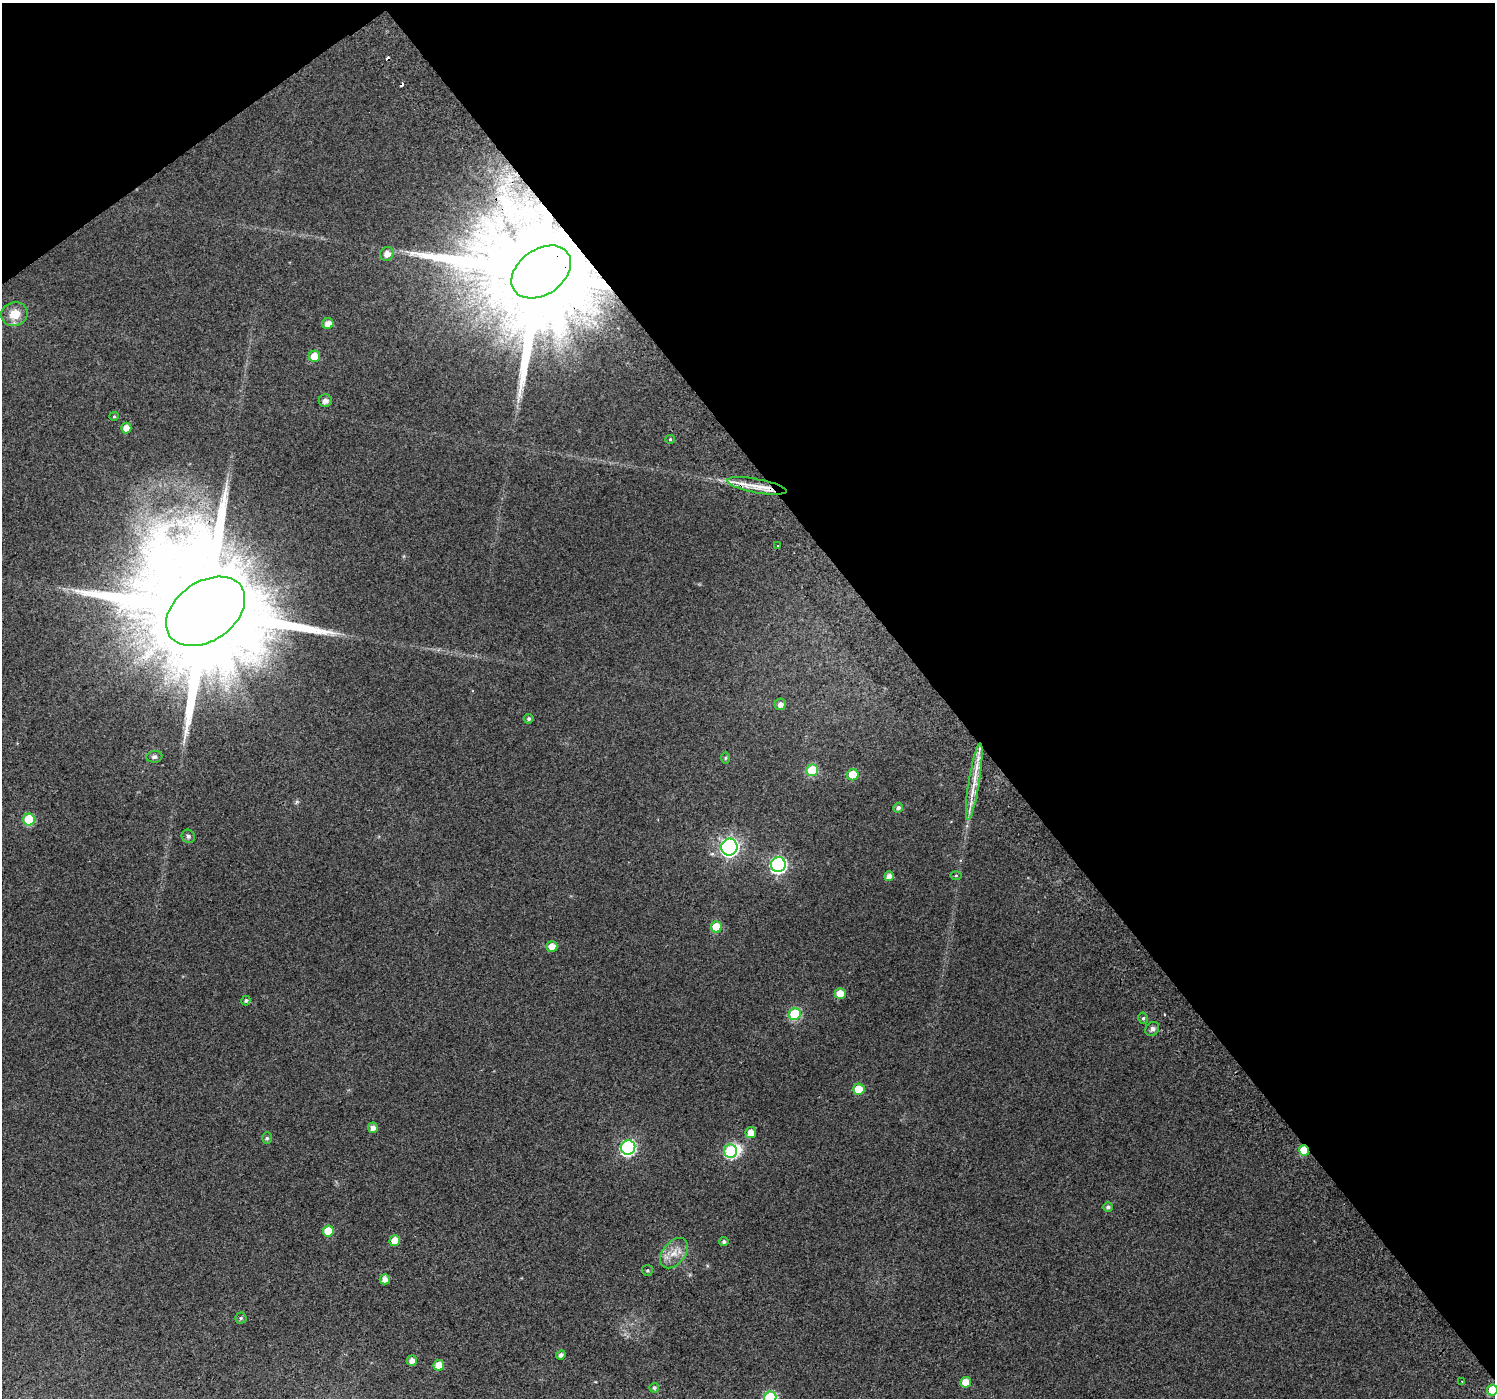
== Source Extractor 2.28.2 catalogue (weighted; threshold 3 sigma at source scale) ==
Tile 3 of 4 x 4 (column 3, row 1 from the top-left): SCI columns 3027-4519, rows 4413-5808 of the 6047 x 5969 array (HDU 1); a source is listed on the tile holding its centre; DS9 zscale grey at full resolution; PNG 1497 x 1400 px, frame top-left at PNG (2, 3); each listed source drawn as its Kron ellipse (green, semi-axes under 4 px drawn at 4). Shown black and unused: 39% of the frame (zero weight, under 2 of 3 exposures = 2% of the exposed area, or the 3 px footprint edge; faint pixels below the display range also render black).
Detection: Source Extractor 2.28.2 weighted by HDU 2 'WHT'; one run over the whole footprint, this tile lists its part. Background 0.0471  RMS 0.011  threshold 0.0492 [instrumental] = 3 sigma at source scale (4.5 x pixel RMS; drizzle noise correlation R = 1.50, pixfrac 1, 0.0396/0.0396 arcsec/px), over >= 5 px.
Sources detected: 63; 2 inside a brighter object's white glare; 3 cosmic-ray / hot-pixel residue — neither listed nor drawn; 2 inside a brighter listed object's ellipse — not listed separately; the other 56 listed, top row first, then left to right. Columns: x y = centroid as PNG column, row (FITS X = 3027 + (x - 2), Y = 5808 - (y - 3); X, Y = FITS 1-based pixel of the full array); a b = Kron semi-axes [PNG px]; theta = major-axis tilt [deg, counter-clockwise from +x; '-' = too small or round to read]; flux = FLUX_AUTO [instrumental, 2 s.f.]
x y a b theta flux
387 254 7 6 - 8.6
541 272 33 22 35 41000
14 314 13 12 - 17
328 324 5 5 - 10
314 356 5 5 - 21
325 401 6 6 - 4.8
114 416 5 4 - 1.2
126 428 5 5 - 12
670 439 4 4 - 1.1
757 486 30 7 -11 17
778 546 3 3 - 2.9
206 611 43 29 35 57000
780 704 6 5 - 5.7
529 719 5 5 - 2.2
154 757 8 5 7 2.9
725 758 6 4 89 1.6
812 770 6 5 - 52
853 775 5 5 - 28
974 781 39 5 81 21
898 808 5 4 - 3.5
29 819 6 6 - 50
188 836 7 6 - 2.7
729 847 8 8 - 360
778 865 7 7 - 260
956 875 6 4 1 1.2
889 876 5 4 - 6.8
716 927 5 5 - 29
552 946 5 5 - 11
840 994 5 5 - 18
246 1001 5 4 - 1.8
795 1014 6 6 - 71
1143 1018 5 4 - 2.1
1152 1029 7 6 - 3.6
859 1089 6 5 - 23
373 1128 5 4 - 6.5
751 1132 5 5 - 11
267 1138 6 5 - 1.7
628 1147 7 7 - 210
731 1151 7 6 - 90
1304 1151 5 5 - 31
1108 1207 5 4 - 3.2
328 1231 5 5 - 23
395 1241 5 5 - 16
724 1242 5 4 - 2.4
674 1253 17 11 51 14
647 1270 5 5 - 1.5
385 1279 5 5 - 7.9
241 1318 5 5 - 1.9
561 1355 5 4 - 4.2
412 1361 5 5 - 7.2
439 1365 5 5 - 15
1462 1381 3 3 - 2.3
966 1382 5 5 - 15
654 1388 5 4 - 2.2
1492 1390 5 5 - 31
770 1398 6 6 - 110
Overlapping masked pixels (flux is a lower limit): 3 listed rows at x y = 541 272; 206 611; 1304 1151
Isophote crosses this tile's border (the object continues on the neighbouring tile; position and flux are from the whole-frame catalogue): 2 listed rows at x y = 1492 1390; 770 1398